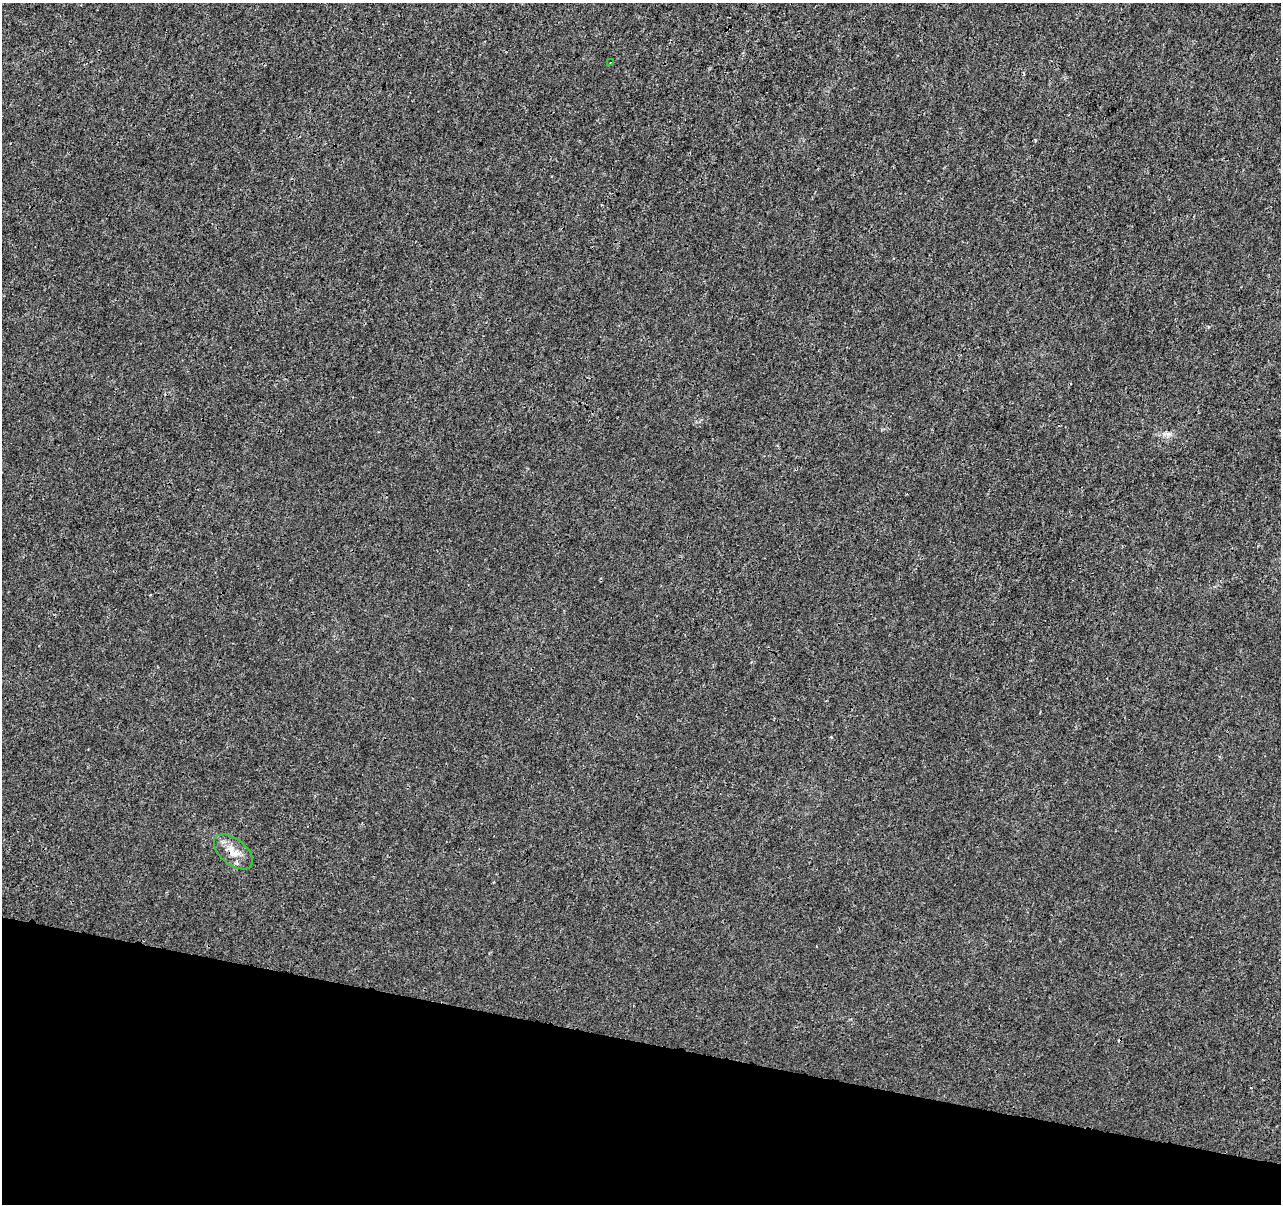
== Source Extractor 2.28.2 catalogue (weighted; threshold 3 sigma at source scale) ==
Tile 15 of 4 x 4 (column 3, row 4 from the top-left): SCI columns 2567-3845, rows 284-1485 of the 5125 x 5312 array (HDU 1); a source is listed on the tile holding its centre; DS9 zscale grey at full resolution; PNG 1283 x 1206 px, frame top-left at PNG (2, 3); each listed source drawn as its Kron ellipse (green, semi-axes under 4 px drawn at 4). Shown black and unused: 14% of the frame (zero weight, under 3 of 4 exposures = <1% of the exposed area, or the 3 px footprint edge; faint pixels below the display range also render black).
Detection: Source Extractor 2.28.2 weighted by HDU 2 'WHT'; one run over the whole footprint, this tile lists its part. Background 5.92e-05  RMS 0.0014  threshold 0.00628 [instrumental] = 3 sigma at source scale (4.5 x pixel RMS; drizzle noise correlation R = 1.50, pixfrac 1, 0.0396/0.0396 arcsec/px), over >= 5 px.
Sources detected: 3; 1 cosmic-ray / hot-pixel residue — neither listed nor drawn; the other 2 listed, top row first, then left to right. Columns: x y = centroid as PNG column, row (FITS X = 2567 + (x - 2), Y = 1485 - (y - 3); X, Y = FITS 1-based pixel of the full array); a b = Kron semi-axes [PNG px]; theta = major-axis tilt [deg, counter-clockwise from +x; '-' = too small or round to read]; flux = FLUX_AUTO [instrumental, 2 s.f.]
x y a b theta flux
610 63 3 2 - 0.11
233 852 23 12 -39 2.1
Overlapping masked pixels (flux is a lower limit): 1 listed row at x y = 233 852